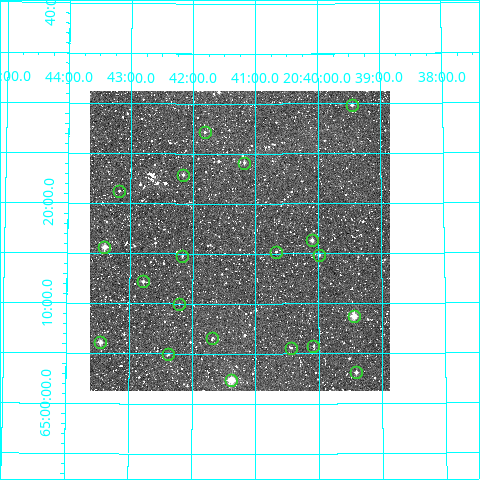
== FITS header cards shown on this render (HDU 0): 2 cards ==
NAXIS1  =                  300
NAXIS2  =                  300

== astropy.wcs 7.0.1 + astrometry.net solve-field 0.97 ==
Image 300 x 300 px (HDU 0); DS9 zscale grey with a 90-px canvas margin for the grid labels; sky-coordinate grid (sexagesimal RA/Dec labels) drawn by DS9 from the SOLVED WCS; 20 Tycho-2 reference stars matched to detected sources circled (green)
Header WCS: RA---TAN/DEC--TAN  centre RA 20:41:15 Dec +65:16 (310.31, +65.27 deg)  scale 6 arcsec/px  FOV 30.0' x 30.0'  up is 0 deg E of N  parity normal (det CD < 0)
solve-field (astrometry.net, Tycho-2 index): VERIFIED the header's WCS against the Tycho-2 star catalogue (19 matches, 0 conflicts) and refined it, rather than solving blind
Solved WCS: RA---TAN-SIP/DEC--TAN-SIP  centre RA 20:41:15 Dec +65:16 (310.31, +65.27 deg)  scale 6 arcsec/px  FOV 30.0' x 30.0'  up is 0 deg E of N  parity normal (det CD < 0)
The solver's refit moves the header's centre by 1.4 arcsec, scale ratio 0.9996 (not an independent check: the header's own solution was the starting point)
Tycho-2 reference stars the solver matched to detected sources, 20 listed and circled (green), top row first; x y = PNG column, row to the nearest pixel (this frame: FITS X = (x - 90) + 1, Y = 300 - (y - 91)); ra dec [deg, ICRS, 3 dp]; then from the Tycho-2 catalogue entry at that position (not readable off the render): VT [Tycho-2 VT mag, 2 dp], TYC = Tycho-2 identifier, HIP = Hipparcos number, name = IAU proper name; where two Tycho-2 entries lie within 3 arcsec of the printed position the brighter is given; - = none
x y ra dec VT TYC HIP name
352 105 309.863 +65.498 10.48 4254-2213-1 - -
205 132 310.454 +65.453 11.63 4254-2545-1 - -
244 163 310.295 +65.402 12.00 4254-271-1 - -
183 175 310.540 +65.382 10.60 4254-179-1 - -
119 191 310.794 +65.354 11.71 4254-379-1 - -
312 240 310.025 +65.272 11.48 4254-2093-1 - -
104 247 310.852 +65.260 9.74 4254-145-1 - -
276 252 310.168 +65.253 11.69 4254-1885-1 - -
319 255 309.997 +65.248 10.52 4254-1319-1 - -
182 256 310.542 +65.247 11.75 4254-347-1 - -
143 281 310.698 +65.204 10.78 4254-225-1 - -
179 304 310.553 +65.166 12.23 4254-1203-1 - -
354 316 309.861 +65.146 8.60 4254-999-1 101938 -
212 338 310.421 +65.110 12.26 4254-2709-1 - -
100 342 310.865 +65.102 9.43 4254-535-1 - -
313 346 310.021 +65.096 12.18 4254-2947-1 - -
291 348 310.107 +65.093 12.46 4254-663-1 - -
168 354 310.594 +65.082 12.34 4254-1027-1 - -
356 372 309.852 +65.051 10.89 4254-2811-1 - -
231 380 310.345 +65.039 8.79 4254-39-1 - -